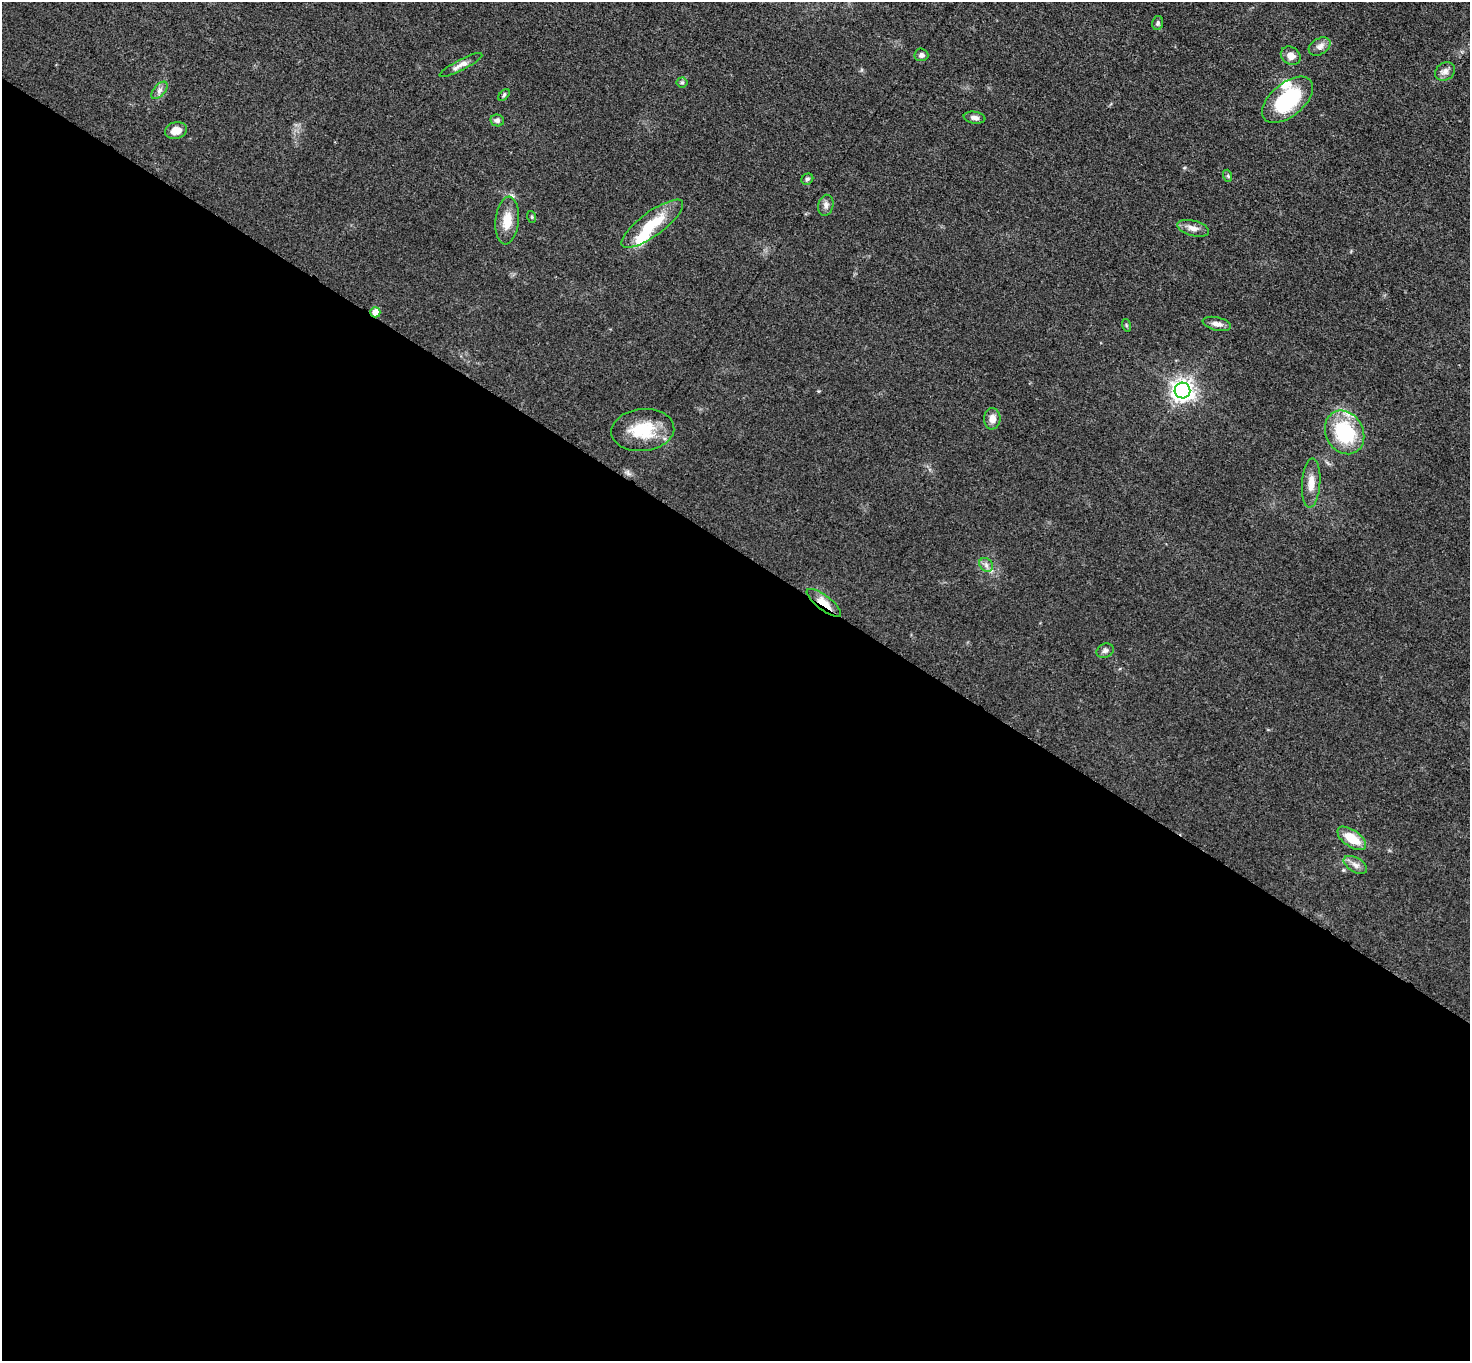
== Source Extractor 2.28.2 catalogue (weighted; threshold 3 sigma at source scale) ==
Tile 14 of 4 x 4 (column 2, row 4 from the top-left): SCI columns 1481-2948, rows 161-1519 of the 5892 x 5896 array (HDU 1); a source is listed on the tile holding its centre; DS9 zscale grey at full resolution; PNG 1472 x 1363 px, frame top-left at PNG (2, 2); each listed source drawn as its Kron ellipse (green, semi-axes under 4 px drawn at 4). Shown black and unused: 60% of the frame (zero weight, under 3 of 5 exposures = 1% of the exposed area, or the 3 px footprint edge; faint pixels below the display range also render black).
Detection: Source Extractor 2.28.2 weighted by HDU 2 'WHT'; one run over the whole footprint, this tile lists its part. Background 0.0484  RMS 0.0054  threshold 0.0241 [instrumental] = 3 sigma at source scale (4.5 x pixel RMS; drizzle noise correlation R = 1.50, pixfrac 1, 0.05/0.05 arcsec/px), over >= 5 px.
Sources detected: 35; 2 inside a brighter listed object's ellipse — not listed separately; the other 33 listed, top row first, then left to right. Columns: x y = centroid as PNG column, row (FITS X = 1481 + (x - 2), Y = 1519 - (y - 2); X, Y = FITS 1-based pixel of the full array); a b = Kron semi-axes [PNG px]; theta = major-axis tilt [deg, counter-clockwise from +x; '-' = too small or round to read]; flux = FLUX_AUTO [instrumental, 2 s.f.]
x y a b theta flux
1158 23 7 5 78 1.2
1320 46 12 8 30 3.1
921 55 7 6 - 1.4
1291 56 10 8 -34 4.1
461 65 24 5 27 3.4
1445 71 10 8 35 2.8
682 82 5 5 - 0.85
159 90 10 5 50 2
504 95 7 4 46 0.83
1287 100 30 16 40 39
975 118 11 6 -8 2.2
497 120 7 6 - 1.7
176 130 11 8 13 5.1
1228 176 6 4 -72 0.72
807 179 6 5 - 1.1
826 205 10 7 78 2.5
532 217 6 3 -71 0.64
507 220 24 11 84 8.7
652 224 37 12 36 18
1193 228 16 7 -14 3.8
375 312 5 5 - 6
1217 324 14 6 -13 3.1
1126 325 6 4 -73 0.67
1182 390 8 7 - 350
992 419 11 8 -89 3.9
643 430 31 21 5 20
1345 432 23 18 -60 38
1311 483 24 9 86 6.2
986 565 7 6 - 1.8
824 603 21 7 -37 7.2
1105 651 9 7 26 1.6
1352 838 17 8 -35 12
1355 865 13 7 -30 3
Overlapping masked pixels (flux is a lower limit): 2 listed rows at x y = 375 312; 824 603